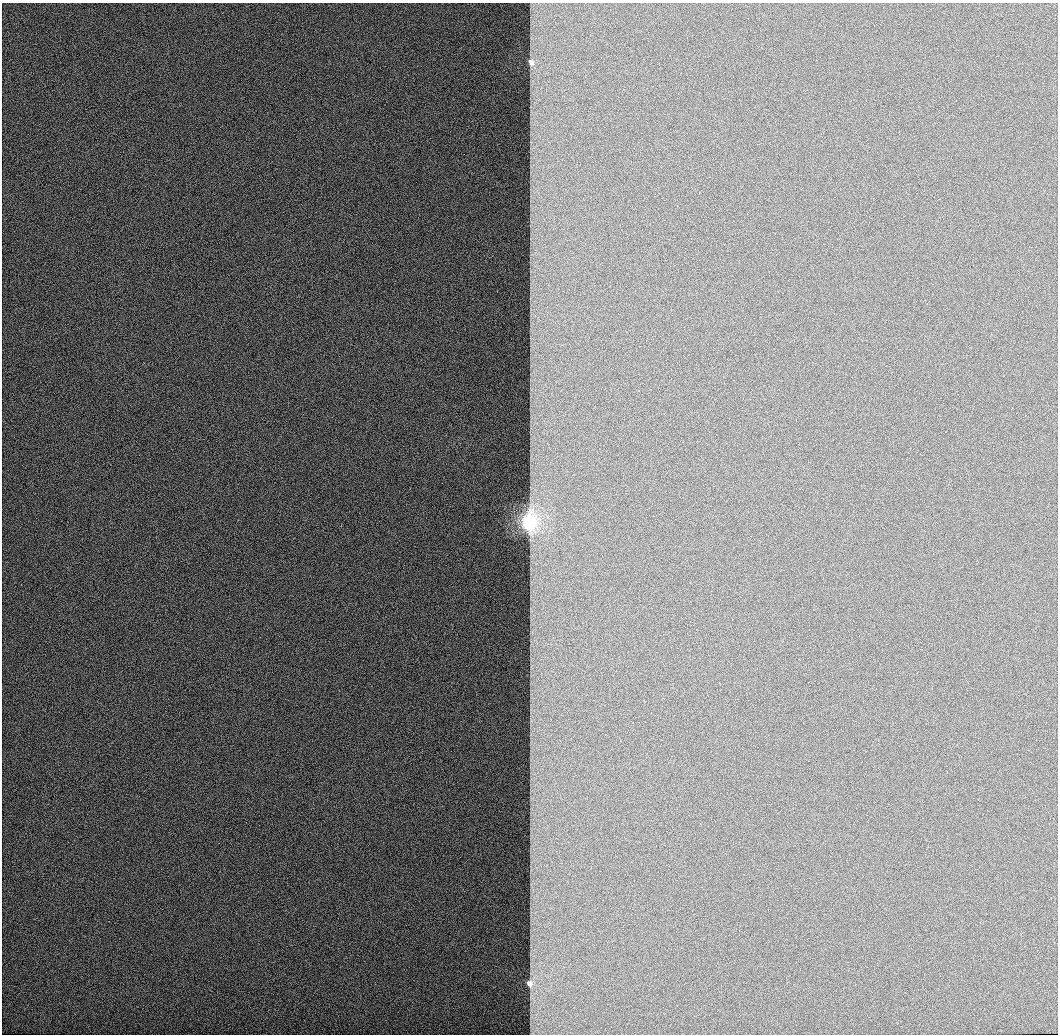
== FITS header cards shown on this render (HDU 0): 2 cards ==
NAXIS1  =                 1056 / Length of Axis 1 (Serial)
NAXIS2  =                 1032 / Length of Axis 2 (Parallel)

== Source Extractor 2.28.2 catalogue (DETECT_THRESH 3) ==
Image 1056 x 1032 px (HDU 0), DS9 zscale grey, 1 PNG px = 1 image px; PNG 1060 x 1036 px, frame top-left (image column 1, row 1032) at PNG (2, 3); no overlay
Background 517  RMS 2.9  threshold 8.73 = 3 sigma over >= 5 px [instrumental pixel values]
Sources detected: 3; all 3 listed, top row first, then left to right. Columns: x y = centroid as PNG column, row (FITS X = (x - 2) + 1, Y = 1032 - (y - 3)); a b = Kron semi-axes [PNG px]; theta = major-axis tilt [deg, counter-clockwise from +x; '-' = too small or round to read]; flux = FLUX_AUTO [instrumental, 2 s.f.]
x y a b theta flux
531 63 4 3 - 3200
529 522 5 4 - 91000
529 983 3 3 - 4500